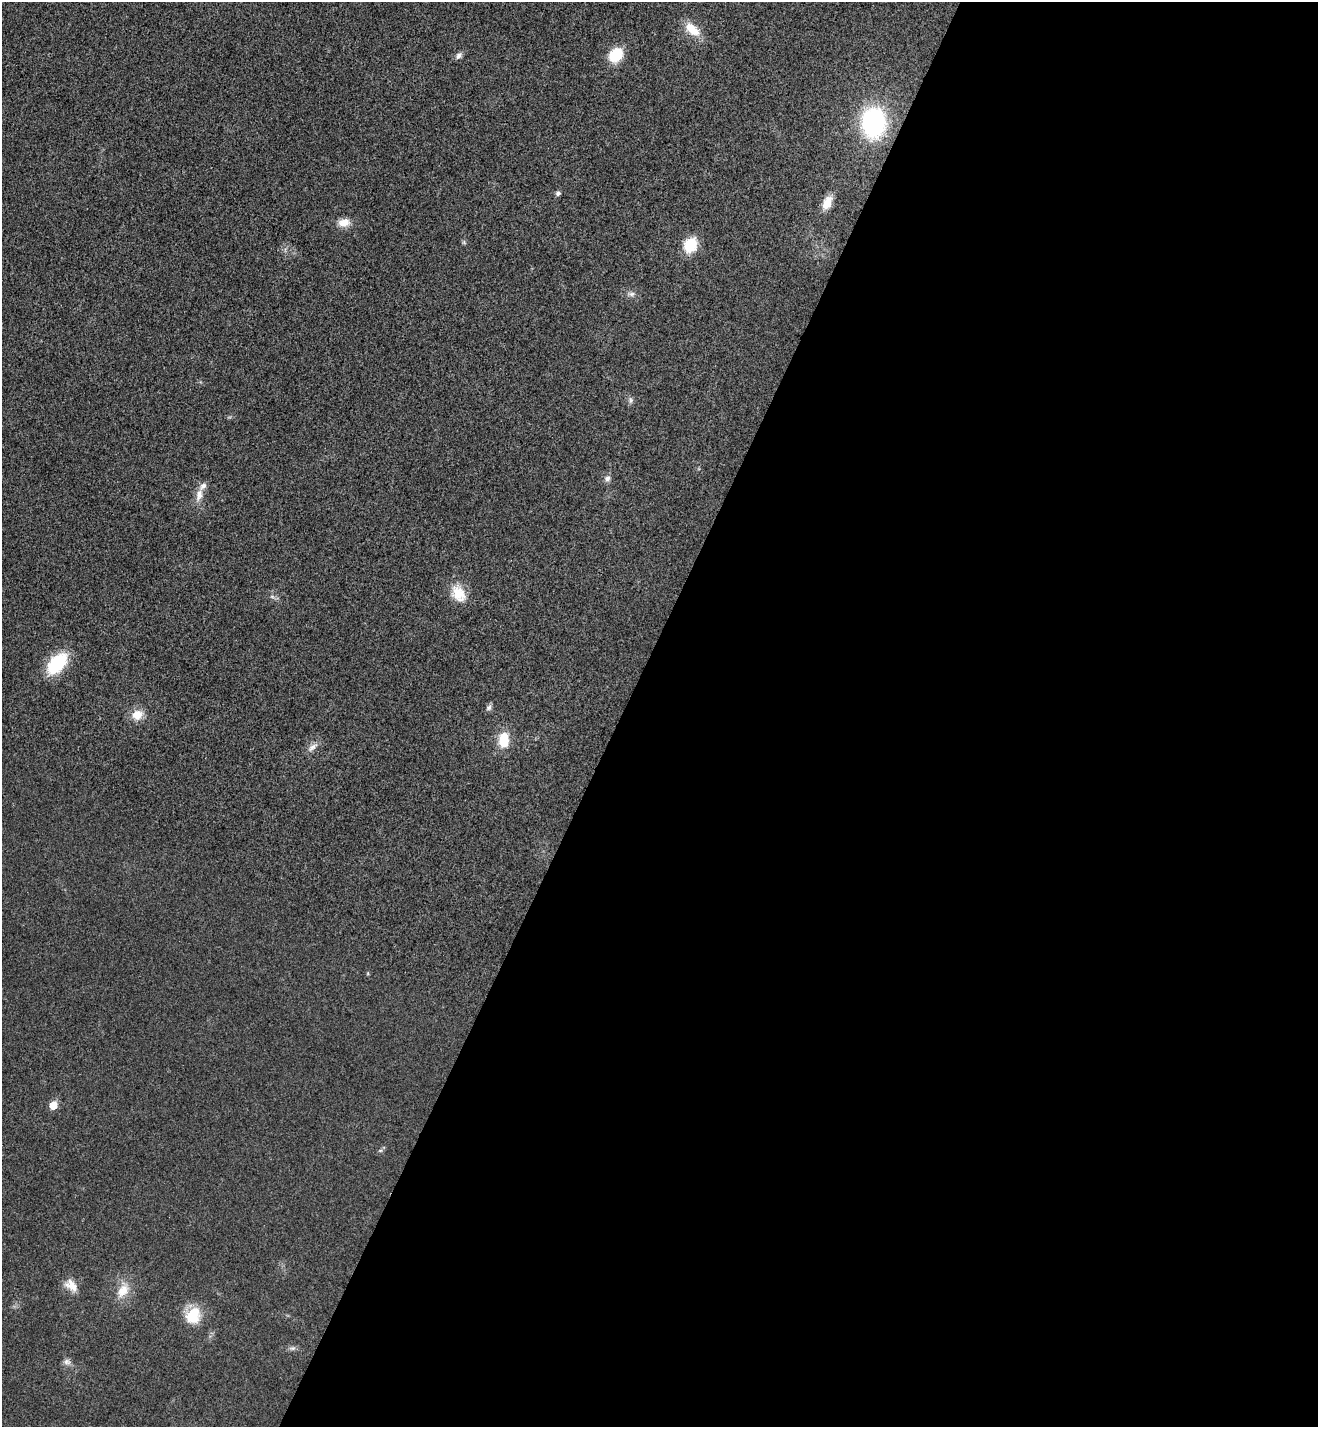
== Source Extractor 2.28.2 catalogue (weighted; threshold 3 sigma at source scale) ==
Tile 12 of 4 x 4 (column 4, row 3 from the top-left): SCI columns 4147-5462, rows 1459-2883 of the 5795 x 5765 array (HDU 1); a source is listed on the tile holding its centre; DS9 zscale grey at full resolution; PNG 1320 x 1429 px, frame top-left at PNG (2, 2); no overlay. Shown black and unused: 53% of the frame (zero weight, under 3 of 4 exposures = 6% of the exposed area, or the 3 px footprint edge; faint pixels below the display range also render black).
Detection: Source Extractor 2.28.2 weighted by HDU 2 'WHT'; one run over the whole footprint, this tile lists its part. Background 0.0216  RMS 0.0064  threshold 0.0287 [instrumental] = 3 sigma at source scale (4.5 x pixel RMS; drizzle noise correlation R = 1.50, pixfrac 1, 0.05/0.05 arcsec/px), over >= 5 px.
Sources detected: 29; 1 inside a brighter listed object's ellipse — not listed separately; the other 28 listed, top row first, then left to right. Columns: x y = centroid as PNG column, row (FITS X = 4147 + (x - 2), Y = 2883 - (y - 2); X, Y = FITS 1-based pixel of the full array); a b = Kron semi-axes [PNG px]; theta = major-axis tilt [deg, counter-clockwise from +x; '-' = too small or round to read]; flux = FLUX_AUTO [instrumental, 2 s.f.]
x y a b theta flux
692 29 21 11 -40 13
459 55 9 6 52 2.6
616 55 17 13 51 17
873 123 27 21 -89 92
558 193 6 6 - 1.7
827 202 15 8 64 9.1
344 223 14 10 5 7.2
464 242 6 5 - 1
690 245 14 11 64 21
631 294 11 6 -4 2.5
630 400 10 6 -83 2
607 479 9 8 - 2.6
199 495 18 8 76 6.5
458 593 23 16 -61 14
272 597 7 4 -2 1.3
57 663 21 13 48 42
489 707 9 7 55 2
137 715 14 12 30 8.8
504 740 14 9 86 19
312 747 18 7 41 4
368 973 6 3 72 0.62
53 1105 6 5 - 13
380 1151 6 4 1 0.98
71 1285 19 12 -45 7.8
123 1290 22 14 61 12
193 1315 20 18 64 19
292 1348 9 6 7 1.9
67 1362 10 9 - 2.8